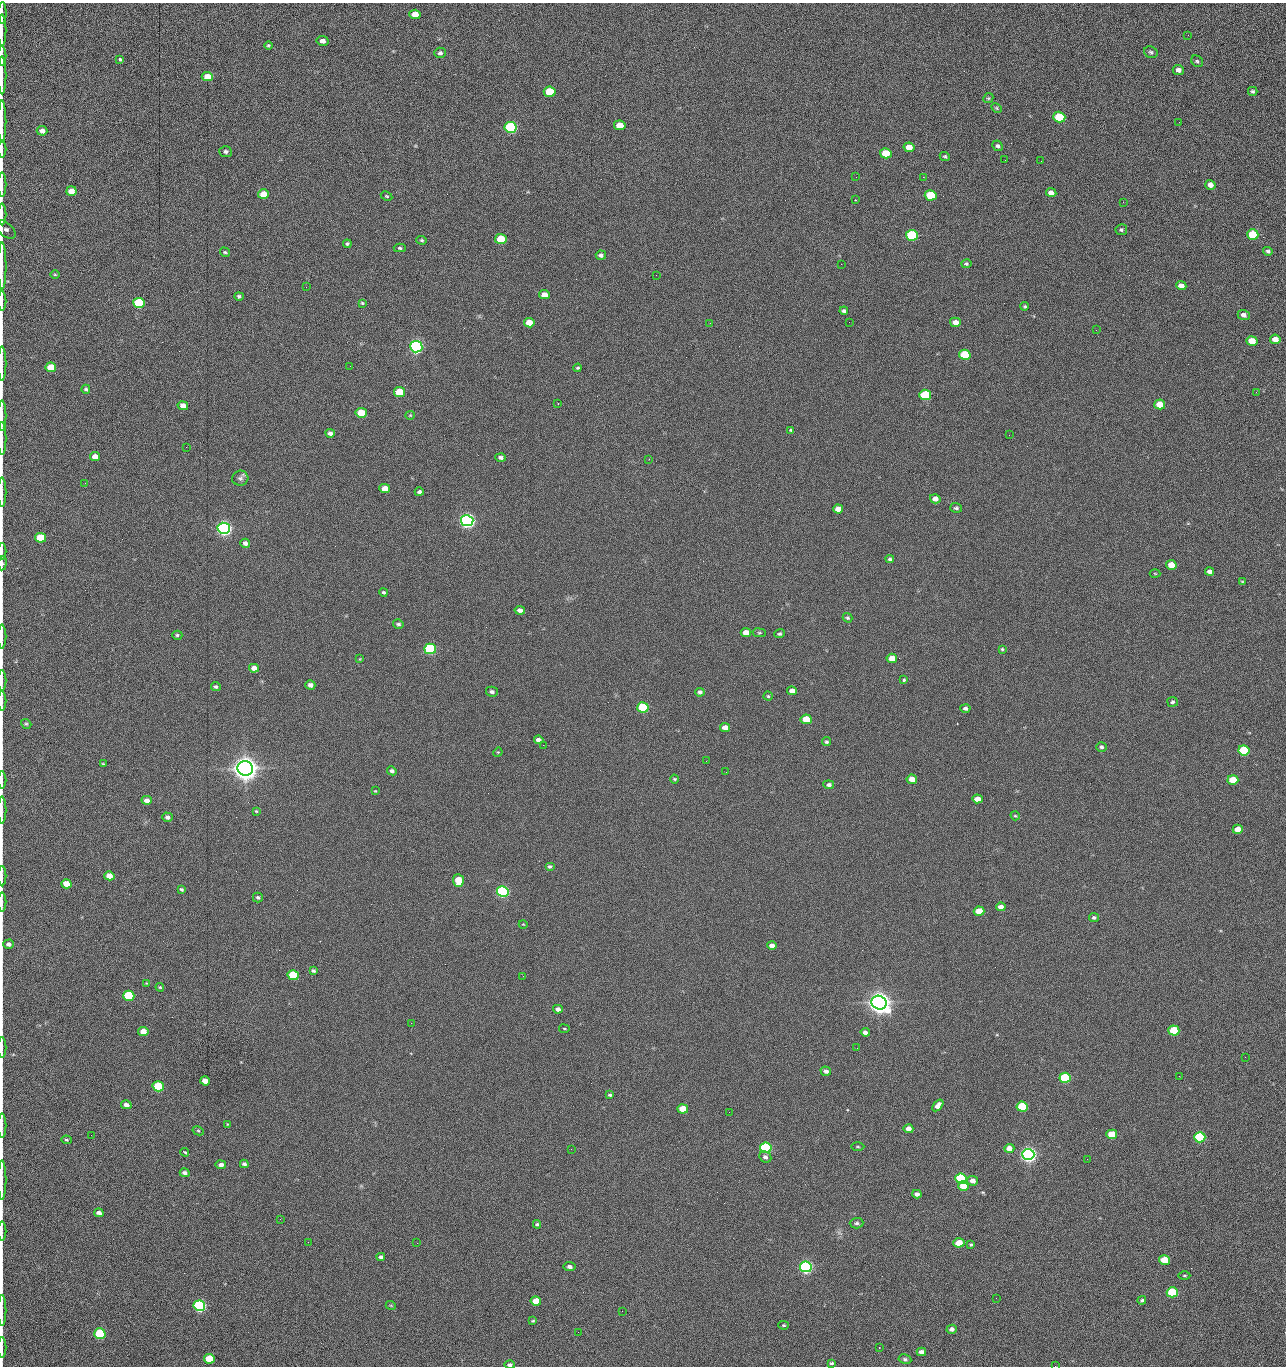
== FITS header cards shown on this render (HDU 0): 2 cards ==
NAXIS1  =                 1284 /fastest changing axis
NAXIS2  =                 1364 /next to fastest changing axis

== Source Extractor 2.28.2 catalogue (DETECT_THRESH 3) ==
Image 1284 x 1364 px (HDU 0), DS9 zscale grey, 1 PNG px = 1 image px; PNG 1288 x 1368 px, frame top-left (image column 1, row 1364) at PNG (2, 3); each listed source drawn as its Kron ellipse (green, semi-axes under 4 px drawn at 4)
Background 148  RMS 15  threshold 44.7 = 3 sigma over >= 5 px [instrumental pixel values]
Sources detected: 274; all 274 listed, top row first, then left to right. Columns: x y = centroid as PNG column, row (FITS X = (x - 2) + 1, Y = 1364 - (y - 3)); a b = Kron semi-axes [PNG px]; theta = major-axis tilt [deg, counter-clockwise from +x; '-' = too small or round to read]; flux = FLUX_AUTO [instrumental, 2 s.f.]
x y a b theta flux
2 13 11 2 89 1.6e+03
415 14 5 4 - 1.3e+04
2 30 16 2 90 2.8e+03
1188 35 2 2 - 8.4e+02
322 41 6 5 - 4.8e+03
268 45 4 4 - 1.3e+03
1151 52 7 5 -22 2.1e+03
440 53 6 5 - 2.7e+03
2 56 10 2 90 2.0e+03
120 59 3 3 - 6.2e+03
1197 61 6 5 - 1.8e+03
1178 70 6 5 - 4.5e+03
2 75 19 2 90 3.3e+03
207 77 5 4 - 1.3e+04
1253 91 5 4 - 1.8e+03
550 92 6 5 - 4.2e+04
988 98 5 4 - 1.3e+03
996 108 5 4 - 1.2e+03
1059 117 6 5 - 6.1e+04
2 122 21 2 90 4.3e+03
1179 122 2 2 - 7.1e+02
620 125 6 5 - 1.5e+04
511 127 6 5 - 1.6e+05
42 131 5 4 - 5.0e+03
998 146 6 5 - 2.2e+03
909 147 5 4 - 1.2e+04
2 149 8 2 90 1.3e+03
226 152 6 5 - 2.6e+03
886 153 6 5 - 2.7e+04
945 156 5 4 - 1.4e+03
1005 160 2 2 - 9.0e+02
1041 161 2 2 - 1.1e+03
856 177 2 2 - 1.4e+03
923 177 2 2 - 2.0e+04
2 184 12 2 90 2.1e+03
1210 185 5 5 - 6.4e+03
71 191 5 4 - 9.8e+03
1051 193 5 4 - 5.7e+03
263 194 5 5 - 2.0e+04
931 195 6 5 - 5.1e+04
387 196 6 4 -26 1.2e+03
856 200 3 2 - 8.8e+02
1123 202 2 2 - 6.6e+02
2 214 11 2 90 1.8e+03
5 229 12 6 -39 3.7e+03
1121 230 6 5 - 1.8e+03
912 235 6 5 - 1.0e+05
1253 235 6 5 - 4.2e+04
501 239 6 5 - 4.0e+04
422 240 5 4 - 1.4e+03
347 244 4 3 - 1.5e+03
400 248 6 4 -2 1.6e+03
1268 251 5 4 - 2.0e+03
225 252 5 4 - 1.4e+03
601 255 5 4 - 2.8e+03
841 264 2 2 - 1.8e+04
966 264 5 4 - 1.7e+03
2 266 23 2 90 4.1e+03
55 274 5 3 - 1.0e+03
656 275 2 2 - 1.1e+03
1181 286 5 4 - 7.4e+03
306 287 2 2 - 5.0e+02
544 295 5 4 - 9.3e+03
239 296 5 4 - 1.8e+03
2 301 10 2 90 1.4e+03
139 303 6 5 - 1.0e+05
362 303 4 4 - 1.1e+03
1025 306 4 4 - 1.3e+03
844 311 4 3 - 2.0e+03
1244 315 6 5 - 4.1e+03
849 322 2 2 - 4.4e+02
955 322 5 5 - 7.5e+03
529 323 5 4 - 1.5e+04
710 323 2 2 - 2.3e+03
1096 330 3 2 - 9.4e+02
1275 339 5 4 - 1.0e+04
1252 341 5 5 - 1.6e+04
416 347 6 5 - 3.0e+05
965 355 6 5 - 5.8e+04
2 363 17 2 90 3.1e+03
350 366 2 2 - 1.7e+03
51 367 5 5 - 2.5e+04
578 368 4 3 - 1.3e+03
86 389 4 4 - 1.7e+03
399 392 5 5 - 3.6e+04
1256 392 3 2 - 1.2e+03
925 395 6 5 - 6.0e+04
558 403 2 2 - 4.9e+02
1160 404 5 5 - 1.9e+04
183 406 5 4 - 8.3e+03
361 413 5 5 - 2.9e+04
410 415 5 4 - 1.1e+03
2 416 15 2 90 2.7e+03
791 430 4 3 - 1.3e+03
330 433 4 4 - 3.7e+03
1009 435 2 2 - 9.5e+02
2 439 16 2 90 3.0e+03
186 447 2 2 - 1.9e+03
95 457 5 4 - 1.2e+04
501 457 5 4 - 2.5e+03
649 459 2 2 - 4.8e+02
240 478 8 7 - 3.2e+03
85 483 2 2 - 7.9e+02
385 489 5 4 - 1.0e+04
2 492 15 2 90 2.5e+03
419 492 4 4 - 2.3e+03
935 499 5 4 - 5.7e+03
956 508 6 5 - 1.9e+03
838 509 5 4 - 8.5e+03
467 521 6 5 - 5.0e+05
224 528 6 5 - 5.4e+05
40 538 5 5 - 4.1e+04
245 543 5 4 - 3.9e+03
2 551 8 2 90 1.4e+03
890 559 4 4 - 1.8e+03
2 563 7 3 83 1.3e+03
1171 565 5 5 - 1.3e+04
1209 571 4 4 - 3.6e+03
1155 573 5 3 - 9.3e+02
1242 581 4 2 - 7.8e+02
383 592 4 4 - 1.8e+03
520 610 5 4 - 4.0e+03
848 618 5 4 - 1.6e+03
398 624 5 4 - 2.2e+03
746 632 5 4 - 1.0e+04
759 633 7 3 -8 1.2e+03
779 634 5 4 - 1.8e+03
177 635 5 4 - 1.8e+03
2 636 12 2 90 1.9e+03
430 649 6 5 - 1.6e+05
1002 649 4 4 - 1.1e+03
892 658 5 4 - 1.4e+04
360 659 4 4 - 8.3e+02
254 668 5 4 - 7.2e+03
2 680 10 2 90 1.7e+03
904 680 3 3 - 6.9e+03
310 685 5 4 - 4.3e+03
216 687 5 4 - 2.0e+03
792 691 5 4 - 5.8e+03
492 692 6 5 - 2.7e+03
700 692 5 4 - 2.6e+03
768 696 4 4 - 1.3e+03
2 701 10 2 90 1.6e+03
1172 702 5 5 - 1.8e+03
643 707 6 5 - 7.6e+04
965 708 5 4 - 2.6e+03
806 719 5 5 - 2.7e+04
26 724 5 4 - 1.4e+03
725 727 5 4 - 7.5e+03
539 740 5 4 - 4.3e+03
827 742 5 4 - 1.8e+03
543 745 2 2 - 2.3e+03
1101 747 5 5 - 2.0e+03
1244 750 5 5 - 7.6e+04
498 752 5 4 - 9.0e+02
706 761 2 2 - 1.6e+03
103 764 3 2 - 8.6e+02
245 768 8 7 - 1.7e+06
392 771 5 4 - 2.3e+03
726 772 2 2 - 1.3e+03
675 779 4 3 - 1.2e+03
912 779 5 4 - 1.1e+04
2 780 8 2 90 1.4e+03
1233 780 5 5 - 2.5e+04
829 785 5 4 - 3.0e+03
375 791 3 3 - 6.9e+02
977 799 5 4 - 8.0e+03
147 800 5 4 - 6.7e+03
2 810 13 2 90 2.4e+03
256 811 4 3 - 9.3e+02
1015 816 4 4 - 1.0e+03
167 817 5 4 - 3.8e+03
1238 829 5 4 - 1.6e+04
550 866 5 4 - 1.7e+03
2 876 10 2 90 1.9e+03
109 876 5 4 - 1.2e+04
458 880 6 5 - 2.7e+04
66 884 5 4 - 1.6e+04
181 889 4 3 - 1.5e+03
503 891 6 5 - 2.4e+05
258 897 5 5 - 1.5e+03
2 902 9 2 90 1.6e+03
1001 907 5 4 - 5.7e+03
979 911 5 4 - 1.9e+04
1094 918 5 4 - 1.9e+03
523 924 4 3 - 7.3e+02
9 944 5 4 - 3.9e+03
772 945 5 4 - 5.9e+03
313 971 4 3 - 1.7e+03
293 975 5 5 - 6.1e+04
523 976 3 2 - 1.4e+03
146 983 4 2 - 6.7e+02
160 987 4 3 - 1.1e+03
129 996 5 5 - 7.5e+04
879 1003 8 7 - 1.4e+06
558 1009 5 4 - 4.1e+03
411 1023 2 2 - 3.8e+03
564 1029 5 3 - 8.9e+02
143 1031 5 4 - 1.0e+04
1174 1031 5 5 - 4.9e+04
865 1032 4 4 - 3.9e+03
2 1047 10 2 90 1.7e+03
857 1048 3 2 - 9.7e+02
1245 1057 2 2 - 1.2e+03
826 1071 5 4 - 3.5e+03
1179 1076 2 2 - 1.8e+03
1065 1078 5 5 - 8.8e+04
205 1081 5 4 - 9.1e+03
158 1086 5 5 - 6.5e+04
610 1095 4 3 - 1.7e+03
126 1105 5 4 - 5.3e+03
938 1105 7 4 52 4.7e+03
1022 1107 5 5 - 7.3e+04
683 1109 5 4 - 2.1e+04
729 1112 2 2 - 6.8e+02
228 1124 3 3 - 1.0e+03
2 1126 12 2 90 2.2e+03
908 1129 5 4 - 6.8e+03
198 1131 6 4 -28 1.3e+03
1112 1134 5 4 - 3.2e+04
91 1135 2 2 - 1.6e+03
1200 1137 5 5 - 1.0e+05
66 1140 5 4 - 1.3e+03
858 1147 7 3 -1 1.2e+03
766 1148 6 5 - 1.5e+05
1009 1148 5 4 - 7.5e+03
571 1149 2 2 - 7.1e+02
185 1152 4 3 - 2.2e+03
1028 1154 6 5 - 6.3e+05
765 1157 6 5 - 3.3e+03
1087 1159 2 2 - 1.4e+03
244 1164 4 4 - 2.5e+03
221 1165 5 4 - 4.4e+03
185 1173 5 4 - 3.4e+03
961 1179 6 5 - 1.5e+05
2 1180 20 2 90 3.1e+03
972 1181 5 4 - 6.6e+03
963 1186 5 5 - 1.6e+04
917 1194 4 4 - 4.4e+03
99 1213 4 4 - 4.2e+03
280 1219 3 2 - 1.6e+03
857 1223 7 5 2 2.2e+03
537 1224 4 4 - 1.3e+03
2 1231 9 2 90 1.4e+03
308 1242 2 2 - 1.3e+03
417 1243 2 2 - 3.6e+03
959 1243 5 4 - 1.9e+04
971 1245 4 4 - 1.2e+03
381 1257 4 4 - 2.8e+03
1165 1260 5 4 - 2.7e+04
570 1267 6 4 -8 3.4e+03
806 1267 6 5 - 3.1e+05
1184 1275 6 3 0 1.1e+03
1172 1292 5 5 - 7.9e+04
996 1298 2 2 - 1.9e+03
1142 1300 4 3 - 1.6e+03
536 1301 5 4 - 1.7e+04
199 1306 6 5 - 2.4e+05
391 1306 5 3 - 8.7e+02
2 1310 15 2 90 2.7e+03
622 1311 2 2 - 5.6e+02
533 1321 4 3 - 1.0e+03
784 1325 5 4 - 1.2e+03
952 1329 5 4 - 4.1e+03
578 1332 2 2 - 2.4e+03
100 1334 5 5 - 9.2e+04
2 1347 10 2 90 2.0e+03
879 1348 2 2 - 6.7e+02
921 1352 5 4 - 6.4e+03
209 1359 5 4 - 3.0e+04
905 1359 6 4 -11 2.0e+03
832 1363 4 3 - 1.4e+03
510 1365 5 4 - 2.5e+03
1055 1366 2 2 - 1.4e+03
At the frame edge (FLAGS 8, measured only in part): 33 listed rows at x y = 2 13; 2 30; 2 56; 2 75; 2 122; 2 149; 2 184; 2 214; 5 229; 2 266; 2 301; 2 363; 2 416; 2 439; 2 492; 2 551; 2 563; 2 636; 2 680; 2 701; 2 780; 2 810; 2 876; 2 902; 9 944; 2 1047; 2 1126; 2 1180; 2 1231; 2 1310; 2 1347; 510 1365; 1055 1366

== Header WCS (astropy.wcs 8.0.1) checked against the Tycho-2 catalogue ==
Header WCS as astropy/WCSLIB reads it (CRVAL/CRPIX/CD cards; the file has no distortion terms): RA---TAN/DEC--TAN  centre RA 15:41:40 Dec +51:59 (235.42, +51.99 deg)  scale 1.26 arcsec/px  FOV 26.9' x 28.5'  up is +92 deg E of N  parity flipped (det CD > 0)
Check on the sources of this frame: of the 60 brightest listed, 10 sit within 2.0 arcsec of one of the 11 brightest Tycho-2 stars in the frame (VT <= 12.29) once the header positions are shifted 0.54 arcsec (0.34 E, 0.42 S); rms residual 0.99 arcsec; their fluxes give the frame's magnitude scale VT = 25.21 - 2.5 log10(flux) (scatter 0.23 mag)
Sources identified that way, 10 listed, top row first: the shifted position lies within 2.0 arcsec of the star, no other Tycho-2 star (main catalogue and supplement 1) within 4.0 arcsec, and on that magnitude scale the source's flux lands within +1.5 / -3 mag of the star's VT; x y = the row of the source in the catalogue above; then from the Tycho-2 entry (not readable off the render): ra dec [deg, ICRS J2000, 3 dp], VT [Tycho-2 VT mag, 2 dp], TYC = Tycho-2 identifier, HIP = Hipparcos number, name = IAU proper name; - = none
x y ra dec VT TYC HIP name
416 347 235.614 +52.064 11.61 3489-1132-1 - -
467 521 235.514 +52.049 11.19 3489-1407-1 - -
224 528 235.515 +52.133 11.12 3489-1380-1 - -
245 768 235.378 +52.130 9.31 3489-1322-1 76850 -
503 891 235.303 +52.042 11.52 3489-958-1 - -
879 1003 235.232 +51.912 9.59 3489-824-1 - -
1028 1154 235.143 +51.862 10.97 3489-1016-1 - -
961 1179 235.131 +51.886 12.29 3489-908-1 - -
806 1267 235.084 +51.941 11.45 3489-1346-1 - -
199 1306 235.075 +52.152 11.74 3489-912-1 - -